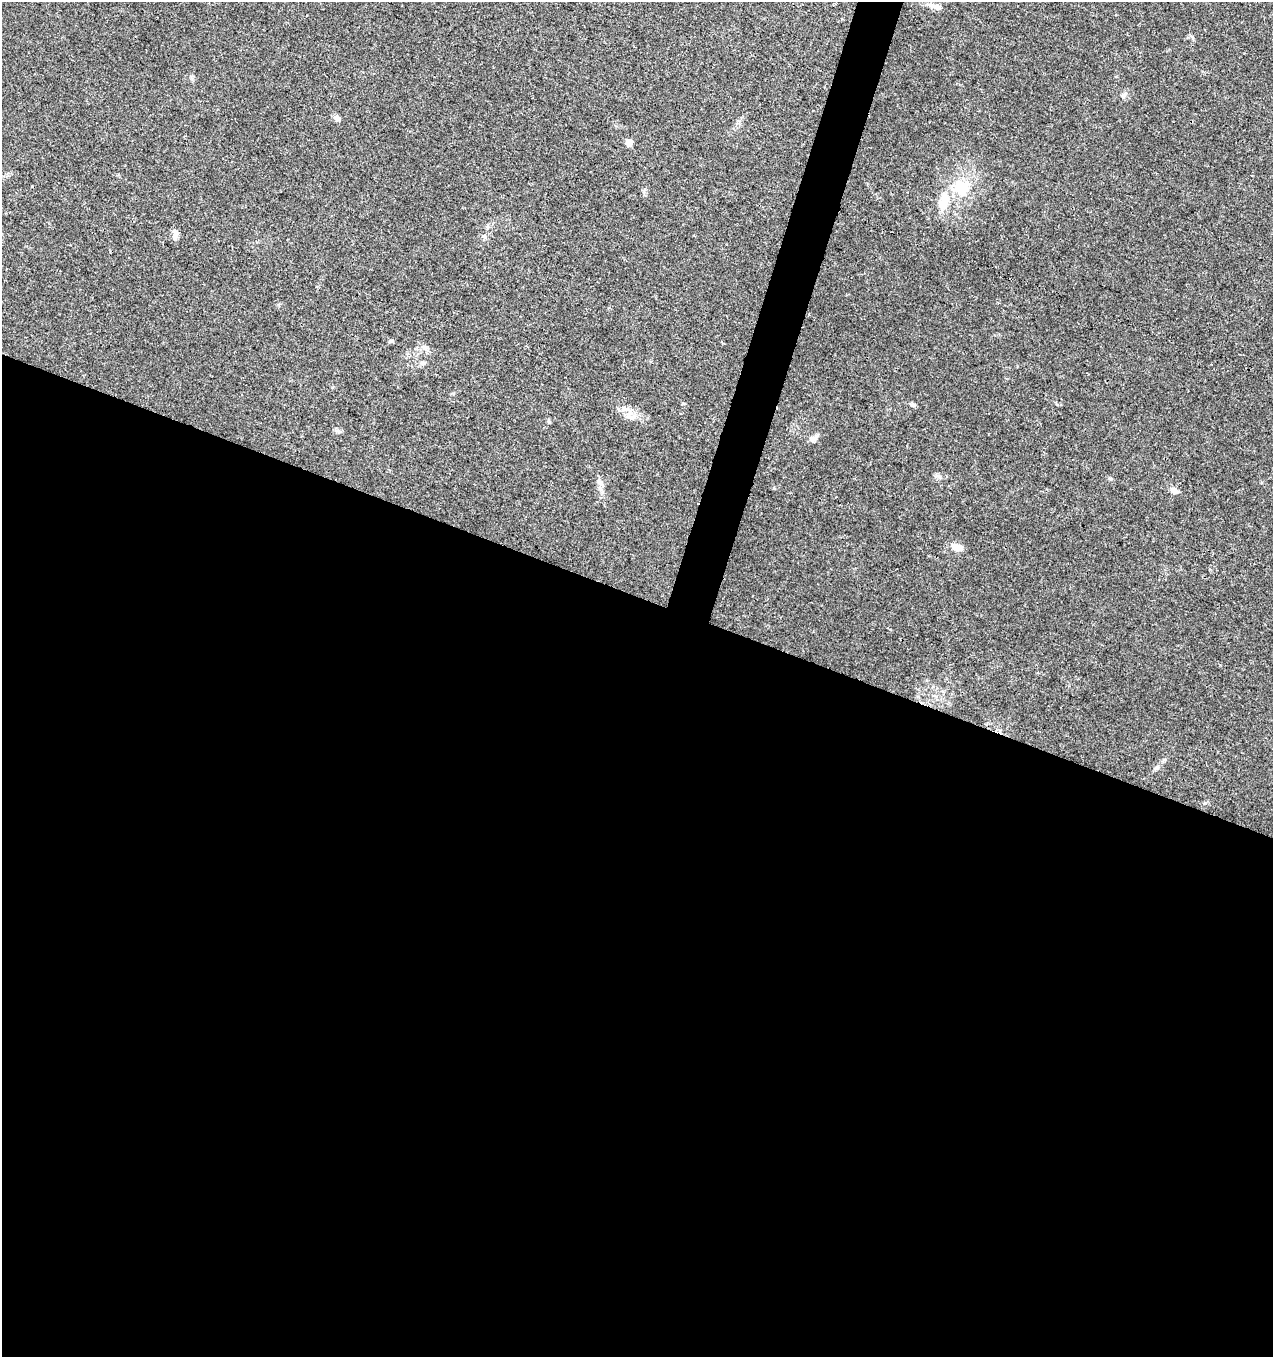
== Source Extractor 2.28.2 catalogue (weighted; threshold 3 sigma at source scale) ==
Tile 14 of 4 x 4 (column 2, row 4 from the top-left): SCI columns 1487-2757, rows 10-1364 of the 5579 x 5430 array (HDU 1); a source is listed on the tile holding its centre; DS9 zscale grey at full resolution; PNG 1275 x 1359 px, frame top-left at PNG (2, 2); no overlay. Shown black and unused: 58% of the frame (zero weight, under 3 of 4 exposures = <1% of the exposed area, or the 3 px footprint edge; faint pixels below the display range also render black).
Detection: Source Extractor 2.28.2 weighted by HDU 2 'WHT'; one run over the whole footprint, this tile lists its part. Background 0.0419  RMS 0.0035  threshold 0.0157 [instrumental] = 3 sigma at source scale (4.5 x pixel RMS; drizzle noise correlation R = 1.50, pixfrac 1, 0.0396/0.0396 arcsec/px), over >= 5 px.
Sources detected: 17; all 17 listed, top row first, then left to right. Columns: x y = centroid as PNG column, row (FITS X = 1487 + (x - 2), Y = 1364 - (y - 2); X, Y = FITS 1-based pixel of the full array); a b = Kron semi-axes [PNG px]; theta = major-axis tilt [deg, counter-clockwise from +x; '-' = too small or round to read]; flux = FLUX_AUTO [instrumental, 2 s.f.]
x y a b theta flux
935 6 21 6 -12 2.3
1124 95 7 7 - 1
337 118 9 6 -49 1.2
629 142 6 5 - 3.7
961 188 26 21 -75 12
944 201 28 13 75 7.5
175 237 10 8 74 1.5
390 341 7 4 27 0.6
425 347 9 6 -26 1.2
423 363 7 4 0 0.64
913 405 8 5 -26 0.71
630 412 13 6 -79 1.9
338 431 9 4 -31 0.73
813 438 12 8 18 1.7
1174 490 11 7 -21 1.7
957 547 13 8 -18 3.2
1157 767 7 4 72 0.62
Unlisted compact peaks at least as high as the median listed source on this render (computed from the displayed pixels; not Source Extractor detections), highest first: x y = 1110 478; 683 403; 1205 803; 549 422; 191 76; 485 237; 1192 36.